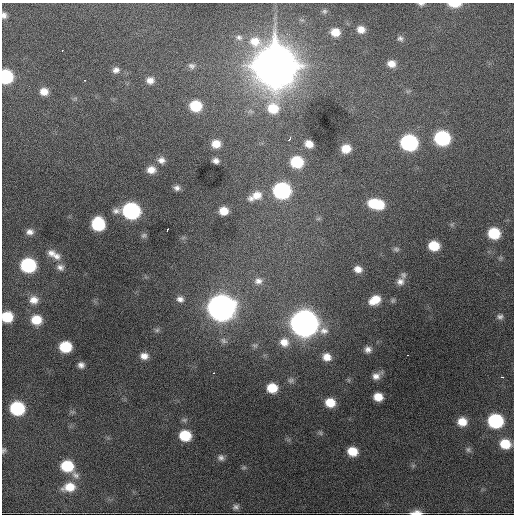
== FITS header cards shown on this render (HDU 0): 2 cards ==
NAXIS1  =                  512 / Axis length
NAXIS2  =                  512 / Axis length

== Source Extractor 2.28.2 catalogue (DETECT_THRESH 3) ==
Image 512 x 512 px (HDU 0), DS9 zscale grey, 1 PNG px = 1 image px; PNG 516 x 516 px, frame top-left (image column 1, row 512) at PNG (2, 3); no overlay
Background 2790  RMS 51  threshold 153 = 3 sigma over >= 5 px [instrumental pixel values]
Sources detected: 99; all 99 listed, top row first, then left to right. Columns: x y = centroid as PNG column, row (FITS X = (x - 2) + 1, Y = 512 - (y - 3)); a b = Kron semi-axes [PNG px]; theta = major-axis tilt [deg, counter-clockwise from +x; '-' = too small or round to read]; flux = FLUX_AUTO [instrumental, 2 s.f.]
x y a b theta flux
421 4 8 4 0 8.2e+03
454 4 13 5 -1 5.1e+04
324 11 7 6 - 7.3e+03
4 15 8 6 -79 1.4e+04
361 29 8 7 - 2.9e+04
335 32 9 8 - 4.6e+04
239 37 10 8 -22 1.6e+04
400 38 8 7 - 1.1e+04
62 50 3 2 - 2.1e+03
391 64 10 8 -10 3.1e+04
191 66 10 8 -23 1.3e+04
275 66 20 19 - 1.2e+07
116 70 9 8 - 1.7e+04
6 77 9 8 - 2.9e+05
84 80 2 2 - 2.6e+03
150 80 10 9 - 2.5e+04
408 91 7 4 18 5.8e+03
44 92 9 8 - 3.3e+04
196 106 10 9 - 1.3e+05
273 108 14 14 - 9.5e+04
442 138 10 9 - 4.5e+05
289 139 5 3 - 3.3e+04
409 142 10 9 - 6.4e+05
216 144 9 8 - 4.2e+04
309 144 7 6 - 3.5e+04
346 149 8 7 - 4.7e+04
161 160 9 8 - 1.8e+04
216 161 6 5 - 1.5e+04
297 162 10 9 - 1.6e+05
151 170 9 7 0 3.0e+04
177 188 6 5 - 1.2e+04
282 190 11 10 - 6.9e+05
255 196 19 10 25 4.9e+04
373 203 10 9 - 8.1e+04
378 204 11 9 20 9.5e+04
131 211 12 9 -4 7.1e+05
223 211 7 7 - 4.3e+04
318 219 7 4 19 5.5e+03
98 224 10 9 - 2.1e+05
168 229 4 2 - 5.4e+03
30 232 9 7 4 1.9e+04
494 233 9 8 - 1.3e+05
144 235 8 6 40 7.6e+03
434 246 9 8 - 8.8e+04
396 249 8 6 -11 8.4e+03
51 253 11 10 - 2.3e+04
56 256 12 10 -27 2.5e+04
28 265 10 9 - 3.7e+05
60 267 10 8 -20 1.6e+04
358 269 9 7 -11 2.6e+04
403 275 9 8 - 1.1e+04
258 281 13 10 9 2.7e+04
400 282 11 10 - 2.2e+04
180 299 10 8 -9 1.9e+04
33 300 11 8 15 3.3e+04
375 300 12 9 29 6.2e+04
393 300 7 6 - 7.2e+03
221 308 13 12 - 4.6e+06
7 317 9 8 - 1.1e+05
500 317 9 7 -6 1.2e+04
36 320 10 9 - 6.9e+04
304 323 13 12 - 5.0e+06
157 330 7 6 - 8.1e+03
324 331 12 9 -3 2.5e+04
224 341 10 6 -33 1.2e+04
284 342 11 10 - 3.7e+04
255 345 8 5 6 7.3e+03
65 347 9 8 - 1.3e+05
368 349 8 8 - 1.7e+04
408 355 3 2 - 9.8e+03
144 356 10 8 -4 2.7e+04
327 357 9 8 - 3.3e+04
81 365 7 7 - 1.6e+04
213 373 2 2 - 2.1e+03
376 376 10 7 32 2.4e+04
502 377 3 2 - 5.4e+03
291 380 9 7 8 1.0e+04
272 388 9 8 - 7.3e+04
378 397 8 7 - 4.8e+04
330 403 9 8 - 6.5e+04
17 408 10 9 - 2.9e+05
72 412 8 4 0 6.1e+03
184 420 9 5 2 7.8e+03
495 421 10 9 - 3.6e+05
462 422 10 9 - 5.2e+04
320 433 7 6 - 7.1e+03
185 435 9 8 - 1.2e+05
505 444 10 9 - 8.5e+04
3 450 8 5 70 7.5e+03
468 450 9 7 -41 1.0e+04
352 451 10 8 -16 6.6e+04
221 458 9 8 - 1.4e+04
413 465 6 4 19 4.9e+03
67 466 11 9 -14 1.4e+05
244 467 7 5 17 6.5e+03
75 475 12 9 -39 2.1e+04
69 487 15 10 12 6.3e+04
236 507 9 8 - 1.3e+04
416 513 13 5 2 3.1e+04
At the frame edge (FLAGS 8, measured only in part): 7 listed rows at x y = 421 4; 454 4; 4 15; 6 77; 7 317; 3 450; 416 513